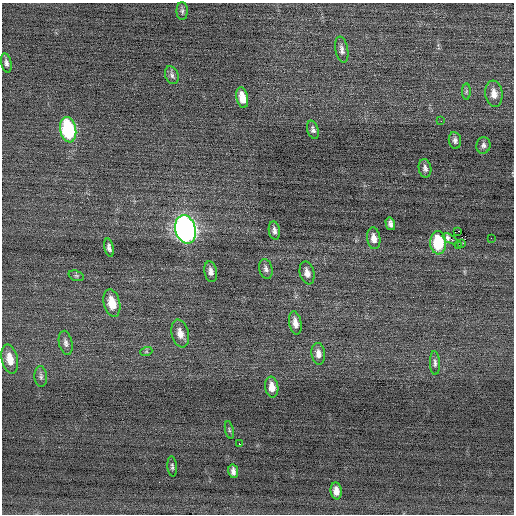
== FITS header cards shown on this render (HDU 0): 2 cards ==
NAXIS1  =                  512 / Axis length
NAXIS2  =                  512 / Axis length

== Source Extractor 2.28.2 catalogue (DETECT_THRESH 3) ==
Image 512 x 512 px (HDU 0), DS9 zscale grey, 1 PNG px = 1 image px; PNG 516 x 516 px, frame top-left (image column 1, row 512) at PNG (2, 3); each listed source drawn as its Kron ellipse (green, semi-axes under 4 px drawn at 4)
Background 0.00678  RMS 0.68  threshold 2.04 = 3 sigma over >= 5 px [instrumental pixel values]
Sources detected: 43; all 43 listed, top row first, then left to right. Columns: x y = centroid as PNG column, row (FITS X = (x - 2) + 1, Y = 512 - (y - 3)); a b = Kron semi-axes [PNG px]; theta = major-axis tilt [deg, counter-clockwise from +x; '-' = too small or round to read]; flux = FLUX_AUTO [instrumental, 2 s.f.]
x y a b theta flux
182 11 9 5 -89 120
342 50 13 6 -79 200
6 63 10 5 -77 150
172 75 9 6 -71 140
466 91 8 4 89 89
494 94 13 8 -83 390
242 98 10 5 -77 560
441 121 2 2 - 20
68 130 13 8 -78 4300
313 130 9 5 -72 130
455 140 8 6 -81 150
483 145 8 7 - 150
425 168 9 6 -80 150
390 224 6 4 -75 150
185 229 14 10 -75 20000
274 231 9 5 -81 170
458 231 2 2 - 260
374 238 11 6 -82 330
491 238 2 2 - 26
450 239 8 3 -28 180
438 243 11 8 -88 2200
461 244 3 3 - 110
458 245 2 2 - 360
109 248 9 4 -77 150
266 269 10 6 -76 160
211 272 10 6 -80 230
307 273 12 7 -77 280
76 276 8 5 -19 85
112 303 14 8 -77 800
295 323 12 6 -80 330
180 333 14 8 -77 400
66 343 12 6 -78 180
146 352 6 4 18 64
318 354 11 7 -82 280
10 359 15 8 -77 660
435 363 12 5 -87 150
41 376 10 6 -87 140
272 387 10 6 -82 440
229 430 9 3 -77 74
239 444 3 2 - 670
172 466 10 4 -86 100
233 471 7 5 -79 190
336 491 8 5 -83 300